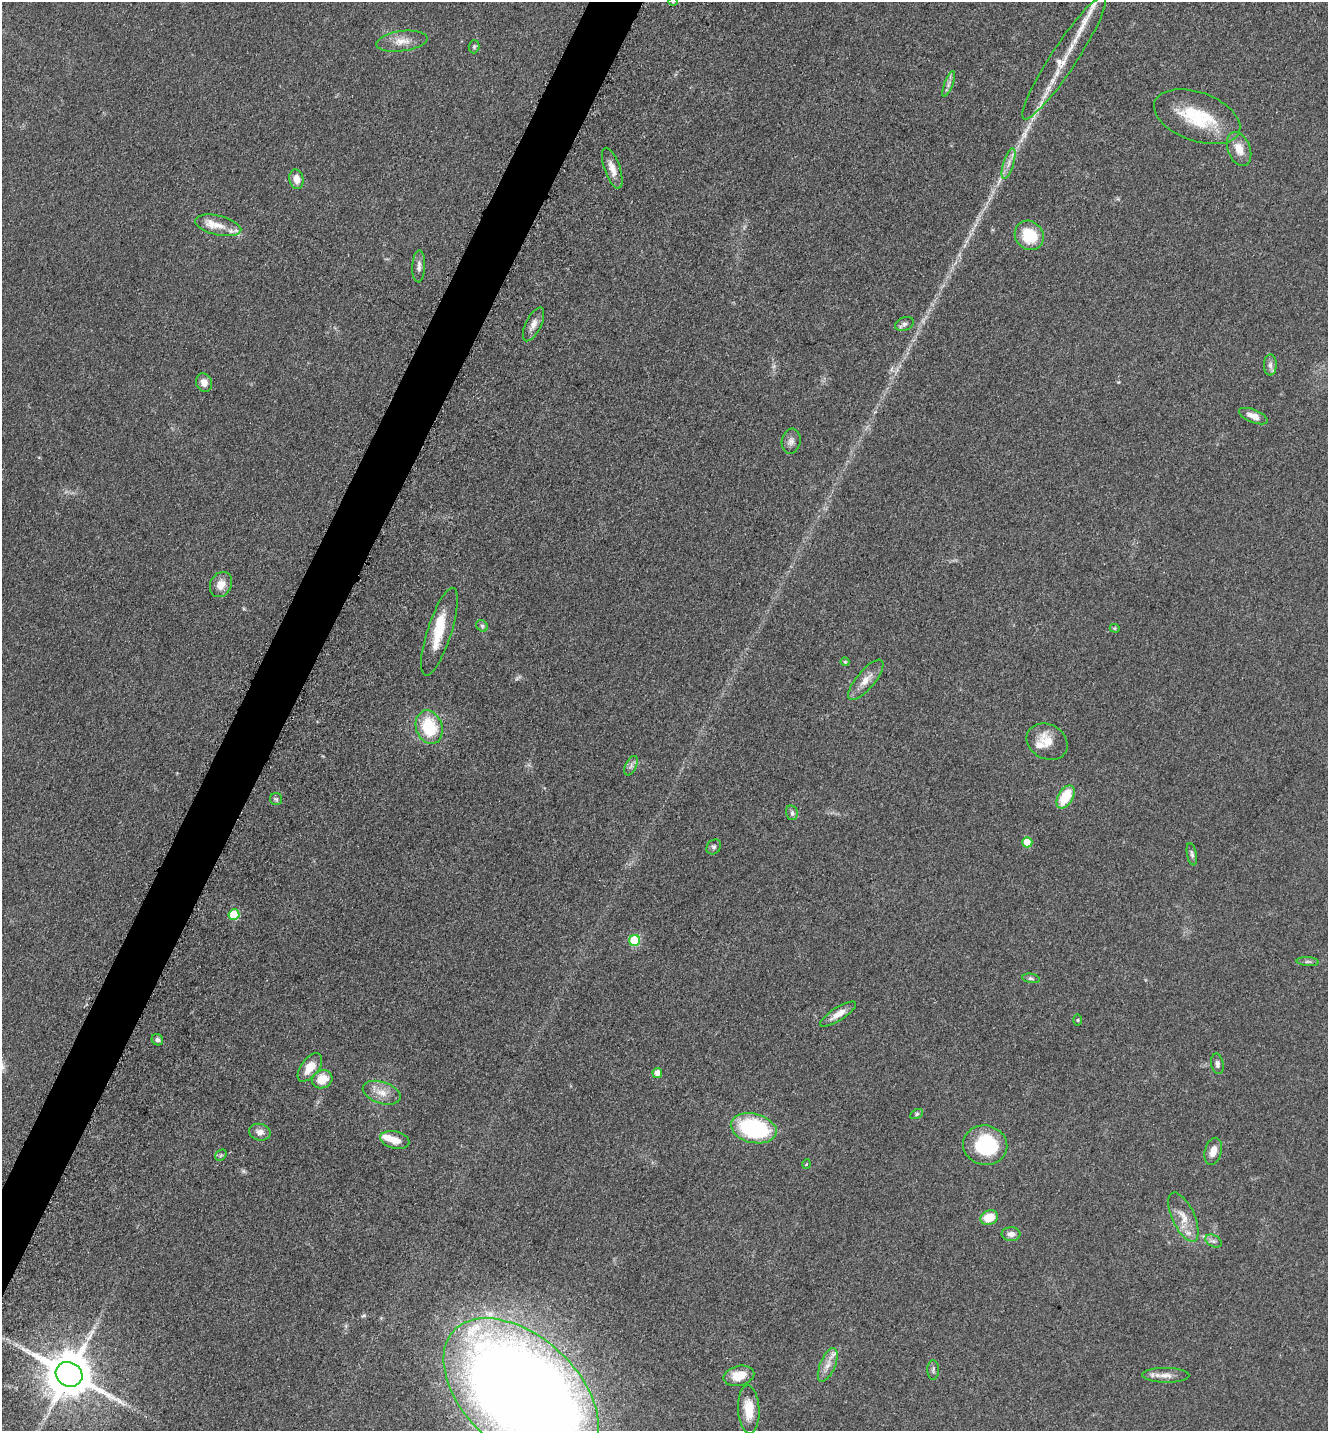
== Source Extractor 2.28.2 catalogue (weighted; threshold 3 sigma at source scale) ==
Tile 7 of 4 x 4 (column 3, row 2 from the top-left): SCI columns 2949-4274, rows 2900-4328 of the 5806 x 5775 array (HDU 1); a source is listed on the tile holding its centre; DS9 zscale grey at full resolution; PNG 1330 x 1433 px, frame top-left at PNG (2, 2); each listed source drawn as its Kron ellipse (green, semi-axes under 4 px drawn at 4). Shown black and unused: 3% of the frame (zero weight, under 3 of 5 exposures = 4% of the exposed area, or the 3 px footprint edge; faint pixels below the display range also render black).
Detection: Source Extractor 2.28.2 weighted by HDU 2 'WHT'; one run over the whole footprint, this tile lists its part. Background 0.0634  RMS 0.006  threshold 0.027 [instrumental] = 3 sigma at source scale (4.5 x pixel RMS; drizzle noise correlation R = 1.50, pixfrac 1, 0.05/0.05 arcsec/px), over >= 5 px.
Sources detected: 73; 1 too faint to see at this stretch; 1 inside a brighter object's white glare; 1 long thin detection or spike segment (spike, bleed or trail) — neither listed nor drawn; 5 inside a brighter listed object's ellipse — not listed separately; the other 65 listed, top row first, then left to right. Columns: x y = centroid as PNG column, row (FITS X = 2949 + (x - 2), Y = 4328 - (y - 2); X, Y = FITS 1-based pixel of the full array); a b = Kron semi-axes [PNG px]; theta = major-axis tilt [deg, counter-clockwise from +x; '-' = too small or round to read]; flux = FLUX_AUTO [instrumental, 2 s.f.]
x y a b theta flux
673 2 5 3 - 0.58
402 41 26 10 7 8.1
474 47 6 5 - 1.1
1064 58 73 13 57 23
949 84 14 4 69 2.4
1197 117 45 24 -20 35
1239 149 17 11 -69 8.4
1009 163 16 5 72 3.7
612 168 21 7 -71 5.9
296 179 10 7 -80 5.8
218 225 23 9 -13 8.6
1029 235 15 13 -47 22
419 266 16 6 87 3.1
534 324 18 7 64 4.5
904 324 10 6 20 2.2
1270 365 10 6 89 2.4
204 383 9 7 -70 4.5
1253 416 15 6 -22 5.2
791 441 12 9 80 3.3
221 585 13 10 63 6.4
482 626 6 5 - 1.1
1115 628 5 4 - 0.87
439 632 46 12 72 19
845 662 4 4 - 0.64
866 680 25 9 50 7.3
429 727 17 13 -72 28
1047 742 21 17 -29 10
631 766 10 5 64 2.3
1065 797 13 7 60 21
276 799 6 6 - 1.2
792 813 7 5 -76 1.5
1027 842 5 5 - 9.2
714 847 8 6 48 1.6
1192 854 11 5 -79 1.6
234 915 5 5 - 29
634 940 5 5 - 35
1308 962 11 4 -5 1.5
1031 978 9 4 -10 1.3
838 1014 21 6 33 6
1078 1020 6 4 90 0.67
157 1040 6 5 - 1.7
1217 1064 10 6 -79 2.5
310 1067 16 9 53 9.5
657 1073 5 5 - 4.8
322 1079 10 9 - 11
382 1093 19 11 -18 7.9
917 1114 7 4 28 0.99
754 1128 23 14 -13 65
260 1132 11 8 -14 3.9
395 1140 15 8 -14 6.3
985 1145 22 19 -9 41
1213 1151 14 8 75 6.2
221 1155 6 5 - 1
806 1164 4 3 - 0.51
989 1217 9 7 21 13
1183 1217 26 11 -65 9.7
1011 1234 9 7 -2 3.1
1213 1241 9 5 -26 1.8
828 1365 18 7 67 5.6
933 1370 10 6 89 1.5
69 1374 14 12 -29 2900
1166 1375 23 7 0 5.2
739 1376 16 10 13 11
521 1393 92 56 -42 1300
749 1409 24 10 -87 12
Isophote crosses this tile's border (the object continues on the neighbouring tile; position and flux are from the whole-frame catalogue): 2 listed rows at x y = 673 2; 521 1393